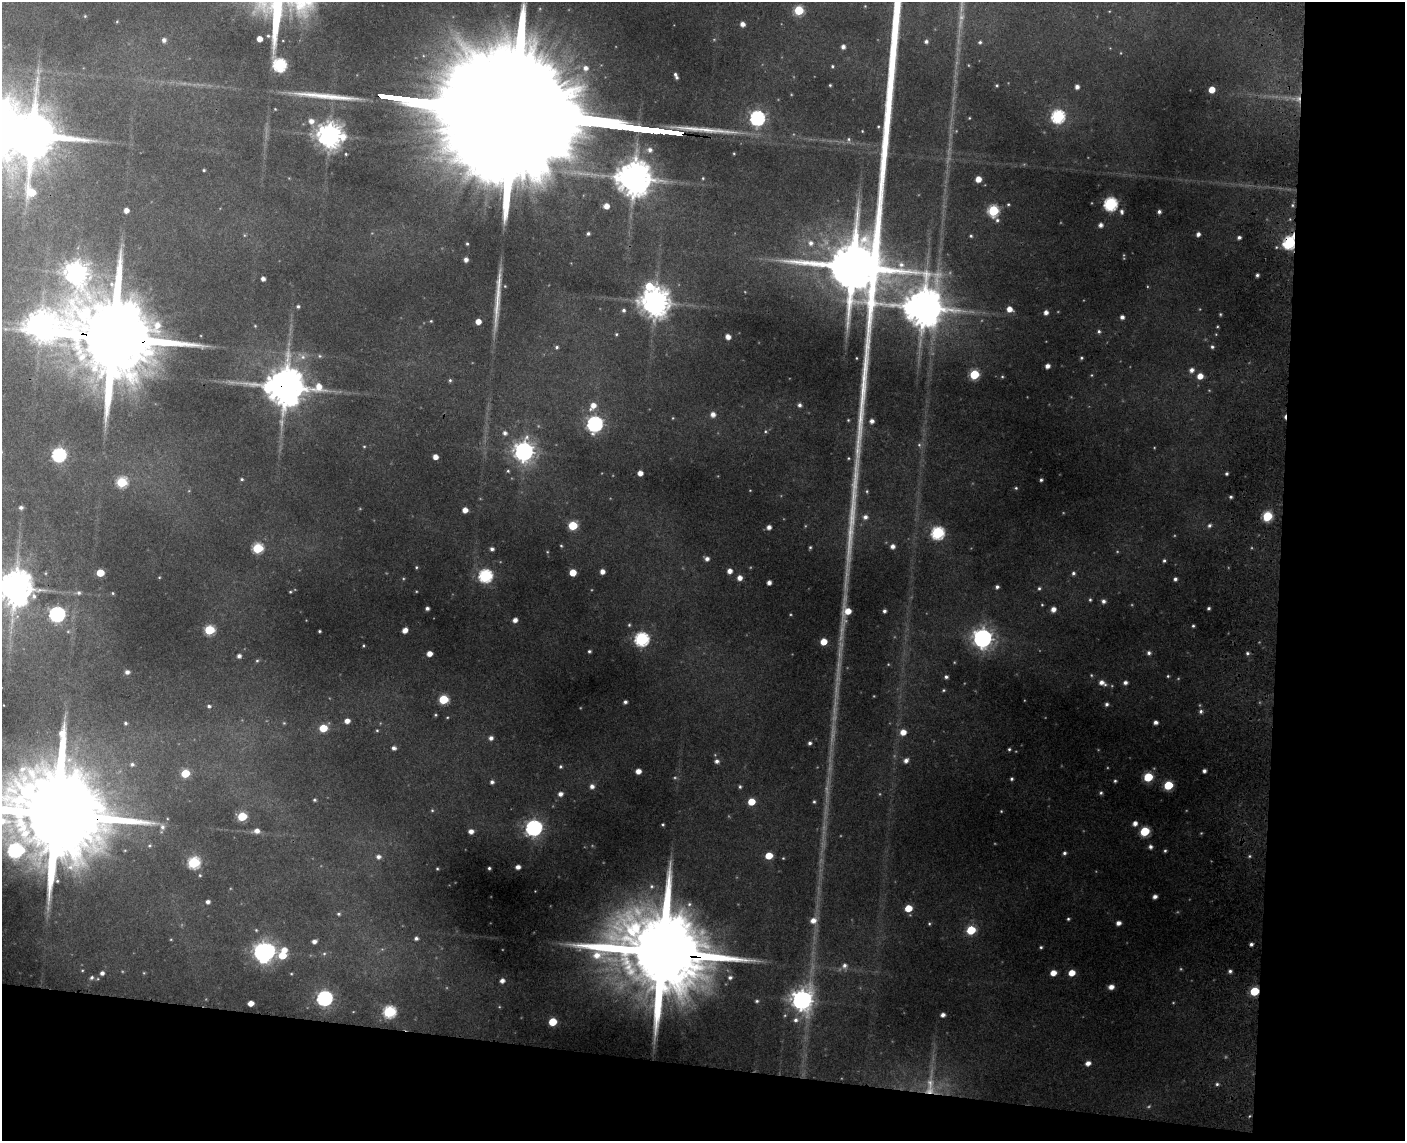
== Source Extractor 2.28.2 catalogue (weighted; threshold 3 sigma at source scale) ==
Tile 12 of 3 x 4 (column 3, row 4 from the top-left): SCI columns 3031-4433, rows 25-1163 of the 4769 x 4603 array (HDU 1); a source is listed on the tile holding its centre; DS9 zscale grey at full resolution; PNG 1407 x 1143 px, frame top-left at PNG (2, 2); no overlay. Shown black and unused: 15% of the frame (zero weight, under 3 of 4 exposures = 6% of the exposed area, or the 3 px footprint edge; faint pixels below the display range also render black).
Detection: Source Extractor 2.28.2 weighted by HDU 2 'WHT'; one run over the whole footprint, this tile lists its part. Background 0.351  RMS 0.013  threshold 0.0593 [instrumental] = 3 sigma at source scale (4.5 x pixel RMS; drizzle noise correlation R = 1.50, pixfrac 1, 0.05/0.05 arcsec/px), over >= 5 px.
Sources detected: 292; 13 too faint to see at this stretch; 2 inside a brighter object's white glare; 1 cosmic-ray / hot-pixel residue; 4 long thin detections or spike segments (spike, bleed or trail) — not listed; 1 inside a brighter listed object's ellipse — not listed separately; the other 271 listed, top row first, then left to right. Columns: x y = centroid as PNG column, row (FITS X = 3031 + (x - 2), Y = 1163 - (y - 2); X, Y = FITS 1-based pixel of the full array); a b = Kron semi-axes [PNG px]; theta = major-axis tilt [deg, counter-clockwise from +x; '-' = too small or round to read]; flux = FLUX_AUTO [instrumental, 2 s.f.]
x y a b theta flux
865 6 4 4 - 1
799 10 5 5 - 68
85 16 4 4 - 1.3
117 21 5 3 - 1.2
742 24 4 4 - 6.6
268 36 4 4 - 1.7
259 39 4 4 - 12
164 40 6 5 - 4.4
926 41 5 4 - 3
980 42 5 4 - 2
843 47 5 5 - 4.9
280 65 6 6 - 190
832 66 4 4 - 1.7
585 68 7 6 - 7
675 74 4 4 - 2.4
830 85 3 3 - 1.4
997 85 4 3 - 1.6
1077 87 4 4 - 5.1
1212 90 5 5 - 17
1298 99 8 5 74 4.6
1058 116 6 6 - 200
757 118 6 6 - 330
969 118 4 3 - 0.93
311 121 7 6 - 8.2
32 135 14 12 -7 6000
329 135 8 8 - 1500
849 139 6 5 - 2.3
650 150 7 6 - 5.2
204 170 3 3 - 1.4
634 178 10 10 - 3300
703 178 4 4 - 1.3
978 179 5 4 - 13
1008 204 4 3 - 1.4
1110 204 6 6 - 220
1292 205 6 4 -90 1.9
606 206 5 5 - 10
126 210 4 4 - 7.6
993 211 6 5 - 110
1122 212 6 5 - 3.4
1159 212 4 4 - 3.4
997 220 5 5 - 2.6
1100 225 4 4 - 5.1
588 233 4 4 - 2.5
1198 234 5 4 - 4.2
971 236 4 3 - 1.6
1239 237 4 4 - 3.1
1289 242 7 6 - 180
811 243 7 7 - 6.1
467 244 4 3 - 1.6
466 259 4 4 - 5.3
76 273 17 11 3 1200
1257 275 3 3 - 3
263 279 4 4 - 5.2
505 286 3 3 - 0.92
649 286 10 8 10 38
655 302 9 8 - 2100
298 306 4 4 - 2.3
1009 309 6 5 - 11
624 310 4 4 - 2.6
1046 312 5 4 - 6
1220 314 4 3 - 1.4
1122 317 4 4 - 4.4
431 321 4 4 - 1.2
478 321 5 4 - 11
41 325 9 9 - 1800
255 326 5 4 - 1.2
1217 327 4 3 - 1.1
1099 331 5 5 - 2.5
616 334 4 4 - 1.3
113 337 39 19 -8 26000
728 337 5 4 - 7.3
557 347 5 4 - 2.3
1212 347 5 4 - 2.4
320 356 5 5 - 1.9
303 357 8 7 - 5.7
856 358 3 2 - 0.94
1081 358 4 4 - 1.8
1047 366 4 4 - 6.2
1191 370 6 5 - 5.3
974 374 5 5 - 74
1200 376 6 5 - 12
1002 377 5 3 - 1.3
450 380 4 4 - 1.8
285 387 13 11 -1 4200
799 405 5 5 - 3.8
593 406 10 7 53 12
713 414 6 5 - 7.1
848 420 4 3 - 1.3
872 421 5 5 - 5.4
595 424 7 6 - 380
765 431 5 4 - 1.8
505 433 5 5 - 4.1
919 445 6 5 - 2.3
364 446 4 3 - 0.91
524 451 7 7 - 810
59 455 6 6 - 230
435 457 4 4 - 9.4
848 458 4 4 - 1.2
508 471 4 4 - 1.6
640 473 4 4 - 9
1227 474 3 3 - 2.1
242 479 4 3 - 1.6
1041 480 4 3 - 2.2
122 482 6 5 - 83
1016 488 4 4 - 1.5
867 491 5 4 - 1.5
1231 497 4 4 - 2.3
21 507 5 4 - 3.3
465 510 4 4 - 10
1267 516 5 5 - 90
865 517 6 6 - 5.2
1209 525 6 5 - 3
573 526 5 5 - 59
769 527 4 4 - 5.7
938 533 6 6 - 180
561 546 4 4 - 1.2
892 546 5 5 - 5.6
810 547 4 3 - 1.6
258 548 6 5 - 90
492 549 4 4 - 3.9
707 559 5 5 - 4.7
1164 561 4 3 - 2.2
416 567 4 3 - 1.4
730 571 4 4 - 7.3
573 572 5 5 - 22
602 572 4 4 - 7.1
100 573 5 5 - 33
1073 573 5 5 - 2.8
485 576 6 6 - 210
740 578 5 5 - 7.7
1175 579 4 4 - 3.1
769 583 4 4 - 5.6
15 587 11 10 - 3500
997 587 4 4 - 3.1
1039 588 4 4 - 2
290 592 4 4 - 1.3
79 593 7 6 - 3.1
113 593 4 4 - 1.4
34 596 8 6 -87 4.6
1090 600 5 4 - 1.8
1103 601 5 5 - 4
1042 605 4 3 - 1.1
427 608 4 3 - 3.6
1209 608 3 3 - 2.2
1053 609 5 5 - 7.7
884 611 4 4 - 3
57 614 7 6 - 330
846 614 41 11 75 34
515 620 5 4 - 6.6
629 625 5 4 - 1.5
1193 626 4 3 - 1.7
209 630 5 5 - 79
405 630 5 4 - 9
319 631 3 3 - 1.6
982 638 7 7 - 740
642 639 6 6 - 240
824 642 5 5 - 18
363 645 4 2 - 1.2
589 651 4 3 - 2
1149 653 5 4 - 3.2
1247 653 5 4 - 2.4
429 654 4 4 - 10
239 656 4 4 - 4
257 661 5 4 - 1.6
127 672 4 4 - 4.2
1168 676 4 4 - 1.4
946 677 4 4 - 2.8
1125 682 5 4 - 4.1
1102 683 10 6 -27 7.1
943 690 4 4 - 1.4
443 699 6 5 - 65
625 702 4 3 - 3.1
1106 704 5 4 - 3.1
209 706 5 4 - 2.6
1201 711 5 5 - 3.1
435 715 4 4 - 1.4
347 721 5 4 - 8.4
1156 722 4 4 - 4.7
125 723 4 3 - 1.9
323 728 5 5 - 34
377 730 4 4 - 1.5
903 732 5 5 - 12
491 738 5 5 - 4.7
810 743 4 4 - 2.9
394 748 6 5 - 4.1
1009 749 4 4 - 1.8
906 760 6 5 - 5.1
717 761 5 5 - 4.1
132 764 6 6 - 2.9
560 766 5 5 - 2.2
638 771 5 4 - 9.5
1204 771 4 4 - 3.8
185 773 5 5 - 43
1148 777 5 5 - 63
1011 779 4 4 - 2.2
1115 781 4 4 - 1.8
492 782 4 4 - 3.5
1168 785 6 5 - 58
592 786 6 6 - 5.7
740 787 5 4 - 2
1101 793 5 4 - 2.1
560 794 6 5 - 5.9
314 800 4 3 - 1.8
751 802 5 5 - 24
814 802 4 4 - 1.7
432 810 4 4 - 1.4
1001 811 4 3 - 1
56 814 55 21 -7 37000
242 816 5 5 - 56
1135 823 5 5 - 6.2
663 824 3 3 - 1.4
162 827 9 7 -75 5.6
534 828 7 6 - 430
257 831 6 6 - 7.3
471 831 5 4 - 6.9
1145 831 6 5 - 68
1150 847 5 4 - 3.8
15 850 10 8 -3 220
1165 851 4 4 - 1.8
1064 853 5 4 - 2.7
769 856 5 5 - 26
1249 856 6 4 90 2
378 857 5 5 - 4.3
194 863 6 6 - 130
518 867 4 4 - 6
489 868 3 3 - 1.9
437 869 4 3 - 1.3
200 875 5 4 - 1.5
57 881 4 4 - 1.8
651 886 6 6 - 2.9
1155 897 4 4 - 4.8
208 902 4 4 - 4.1
689 904 6 6 - 3.5
908 908 5 5 - 24
338 914 5 4 - 1.7
1068 919 3 3 - 1.6
813 920 7 7 - 9.7
1118 923 4 4 - 5.8
929 924 4 4 - 1.5
971 930 6 5 - 55
416 938 4 4 - 3.3
314 941 5 4 - 5.1
1251 944 4 4 - 3.4
1041 947 4 3 - 1.8
284 950 7 6 - 11
264 952 10 6 9 750
663 952 43 20 -7 30000
324 953 6 4 1 1.6
282 955 6 5 - 28
844 965 7 6 - 4.7
1230 971 5 5 - 3
102 973 4 4 - 4.1
1053 973 5 4 - 11
1072 973 5 4 - 15
730 977 5 5 - 3.2
92 978 6 4 45 2.8
502 981 6 5 - 5.7
1111 987 5 4 - 7.8
1254 991 5 5 - 57
324 998 7 6 - 330
802 1000 8 8 - 920
757 1001 4 4 - 2
251 1003 5 4 - 11
389 1012 6 6 - 150
943 1015 4 4 - 5
796 1020 7 7 - 4.9
553 1022 5 5 - 32
1088 1063 5 4 - 6.6
1217 1084 4 4 - 2.1
929 1091 16 10 25 18
1249 1116 5 3 - 1.2
Overlapping masked pixels (flux is a lower limit): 8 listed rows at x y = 1298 99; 1289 242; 113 337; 285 387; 56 814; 663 952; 1254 991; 929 1091
Isophote crosses this tile's border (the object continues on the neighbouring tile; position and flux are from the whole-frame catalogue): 2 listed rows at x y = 15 587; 56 814
Unlisted compact peaks at least as high as the median listed source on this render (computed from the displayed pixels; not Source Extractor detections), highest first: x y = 864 378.